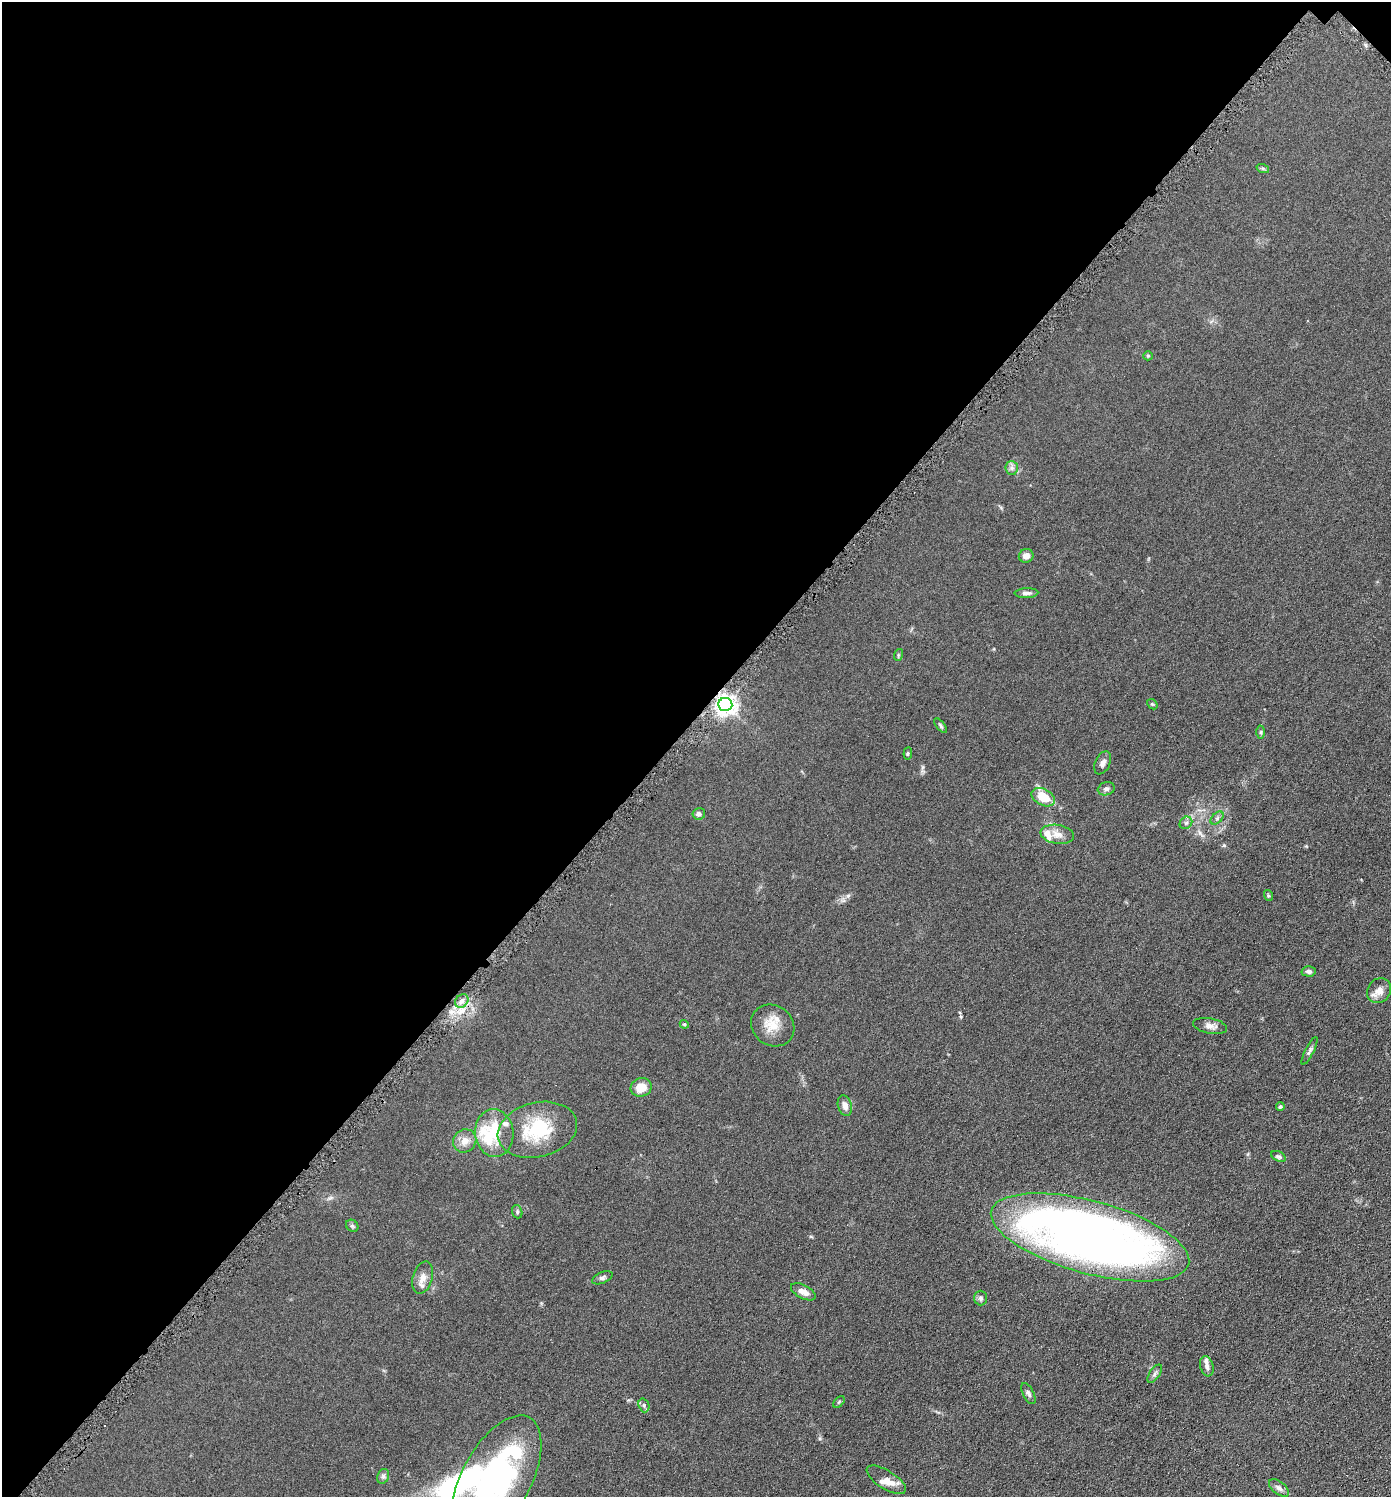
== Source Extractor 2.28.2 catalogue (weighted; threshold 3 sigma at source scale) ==
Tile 2 of 4 x 4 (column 2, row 1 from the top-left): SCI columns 1541-2929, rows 4495-5989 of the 6001 x 5999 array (HDU 1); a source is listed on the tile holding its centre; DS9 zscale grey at full resolution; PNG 1393 x 1499 px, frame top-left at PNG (2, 2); each listed source drawn as its Kron ellipse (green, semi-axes under 4 px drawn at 4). Shown black and unused: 48% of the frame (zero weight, under 4 of 8 exposures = <1% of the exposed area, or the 3 px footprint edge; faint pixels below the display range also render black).
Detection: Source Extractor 2.28.2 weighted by HDU 2 'WHT'; one run over the whole footprint, this tile lists its part. Background 0.0905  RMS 0.0079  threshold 0.0324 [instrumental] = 3 sigma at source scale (4.09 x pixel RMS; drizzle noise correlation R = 1.36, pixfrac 0.8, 0.05/0.05 arcsec/px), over >= 5 px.
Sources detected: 59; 2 inside a brighter object's white glare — neither listed nor drawn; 8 inside a brighter listed object's ellipse — not listed separately; the other 49 listed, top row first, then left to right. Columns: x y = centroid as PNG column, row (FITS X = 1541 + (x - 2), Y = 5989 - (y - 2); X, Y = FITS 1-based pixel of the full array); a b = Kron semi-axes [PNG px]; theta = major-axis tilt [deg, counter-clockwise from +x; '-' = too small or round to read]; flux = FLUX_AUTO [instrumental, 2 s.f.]
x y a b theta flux
1263 169 6 4 -19 1.1
1148 356 5 4 - 0.78
1012 468 7 6 - 2.1
1026 556 7 6 - 4
1026 593 12 5 2 2.8
898 655 6 3 72 0.79
725 704 7 6 - 440
1152 704 6 4 -42 0.85
941 726 9 3 -51 1.1
1261 732 6 4 89 1.1
908 753 6 4 84 0.89
1103 763 12 7 65 3.3
1106 789 8 6 16 2.2
1043 797 12 8 -29 16
699 814 6 5 - 2.2
1217 818 8 4 45 1.5
1186 823 7 5 42 1.8
1057 834 17 9 -9 6.1
1268 895 5 3 - 0.74
1309 971 7 5 -3 2.3
1379 991 13 11 52 6.1
462 1001 7 6 - 2.7
684 1024 4 3 - 0.73
773 1025 22 20 -37 13
1210 1026 17 7 -10 4.4
1309 1051 15 4 63 2
641 1087 10 9 - 9.8
845 1106 10 7 -74 4.4
1280 1107 4 4 - 1.5
537 1130 40 27 13 39
494 1133 24 19 -84 19
465 1141 12 11 - 6.5
1278 1156 7 5 -27 1.3
517 1212 7 5 -72 1.2
352 1226 7 5 -45 1.2
1090 1237 102 36 -15 640
423 1278 16 9 74 6
602 1278 11 5 23 1.9
803 1292 13 6 -27 5.1
981 1298 7 6 - 1.8
1207 1366 10 6 -73 3
1155 1374 10 5 55 1.8
1028 1393 11 5 -63 2.2
839 1402 7 4 46 0.92
644 1405 7 5 -71 1.4
383 1476 7 5 69 1.7
496 1479 70 34 61 190
886 1480 22 9 -32 7.6
1279 1488 11 6 -38 2.8
Isophote crosses this tile's border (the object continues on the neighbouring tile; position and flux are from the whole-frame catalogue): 1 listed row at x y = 496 1479